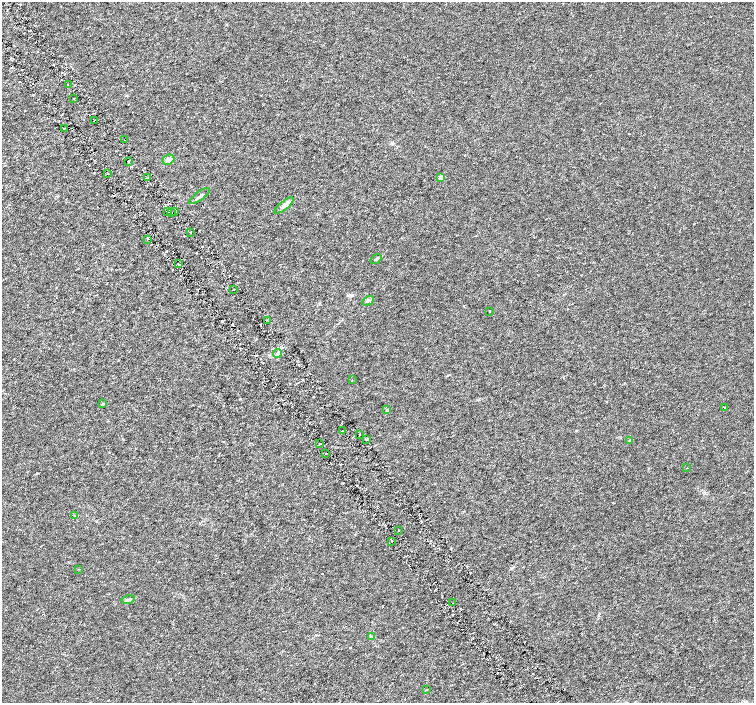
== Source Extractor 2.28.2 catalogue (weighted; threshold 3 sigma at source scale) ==
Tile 11 of 4 x 4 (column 3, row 3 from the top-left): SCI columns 3013-4515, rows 1603-3003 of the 6019 x 5941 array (HDU 1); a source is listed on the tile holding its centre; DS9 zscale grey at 2 x 2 block average (1 PNG px = mean of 2 x 2 image px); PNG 756 x 705 px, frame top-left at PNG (2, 2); each listed source drawn as its Kron ellipse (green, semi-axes under 4 px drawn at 4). Shown black and unused: <1% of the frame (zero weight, under 3 of 6 exposures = <1% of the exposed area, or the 3 px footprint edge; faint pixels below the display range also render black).
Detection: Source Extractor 2.28.2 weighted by HDU 2 'WHT'; one run over the whole footprint, this tile lists its part. Background 9.83e-04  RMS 0.0017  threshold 0.00705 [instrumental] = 3 sigma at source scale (4.09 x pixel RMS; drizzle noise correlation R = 1.36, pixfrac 0.8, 0.0396/0.0396 arcsec/px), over >= 5 px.
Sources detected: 51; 8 cosmic-ray / hot-pixel residue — neither listed nor drawn; the other 43 listed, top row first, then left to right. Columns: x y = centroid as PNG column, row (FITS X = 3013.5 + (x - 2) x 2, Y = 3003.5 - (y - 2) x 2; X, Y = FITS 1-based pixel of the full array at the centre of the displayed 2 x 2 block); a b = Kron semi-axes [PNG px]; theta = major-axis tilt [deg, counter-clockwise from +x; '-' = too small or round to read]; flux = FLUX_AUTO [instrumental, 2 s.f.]
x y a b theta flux
68 85 2 2 - 0.27
74 98 2 2 - 0.24
94 121 3 2 - 0.16
64 129 2 2 - 0.14
125 140 2 2 - 0.13
168 160 6 5 - 1.2
128 161 2 2 - 0.3
108 173 2 2 - 0.33
148 178 2 2 - 0.13
440 178 3 2 - 2.8
200 196 12 2 36 0.89
284 205 12 3 39 1.4
175 211 2 2 - 1.1
167 212 2 2 - 0.3
172 212 2 2 - 0.19
191 232 2 2 - 0.26
148 239 2 2 - 0.31
376 259 6 3 38 0.61
179 264 3 2 - 0.4
233 290 2 2 - 0.19
368 301 6 3 29 0.7
490 311 2 2 - 0.26
268 321 3 2 - 0.22
278 353 5 2 - 0.64
352 380 2 2 - 0.14
103 404 3 2 - 0.68
725 407 2 2 - 0.17
387 410 4 3 - 0.51
342 431 2 2 - 0.17
359 434 2 2 - 0.64
367 439 3 2 - 0.49
630 441 4 4 - 0.42
319 443 3 2 - 0.19
326 453 2 2 - 0.77
687 468 2 2 - 0.14
75 516 3 2 - 0.22
398 530 2 2 - 0.24
392 541 2 2 - 0.18
79 569 2 2 - 0.15
128 600 7 3 13 0.69
453 603 2 2 - 0.24
371 637 4 3 - 0.42
427 689 2 2 - 0.14
Overlapping masked pixels (flux is a lower limit): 1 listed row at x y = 125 140
Diffuse or blended objects may show on this block-average render without a row.